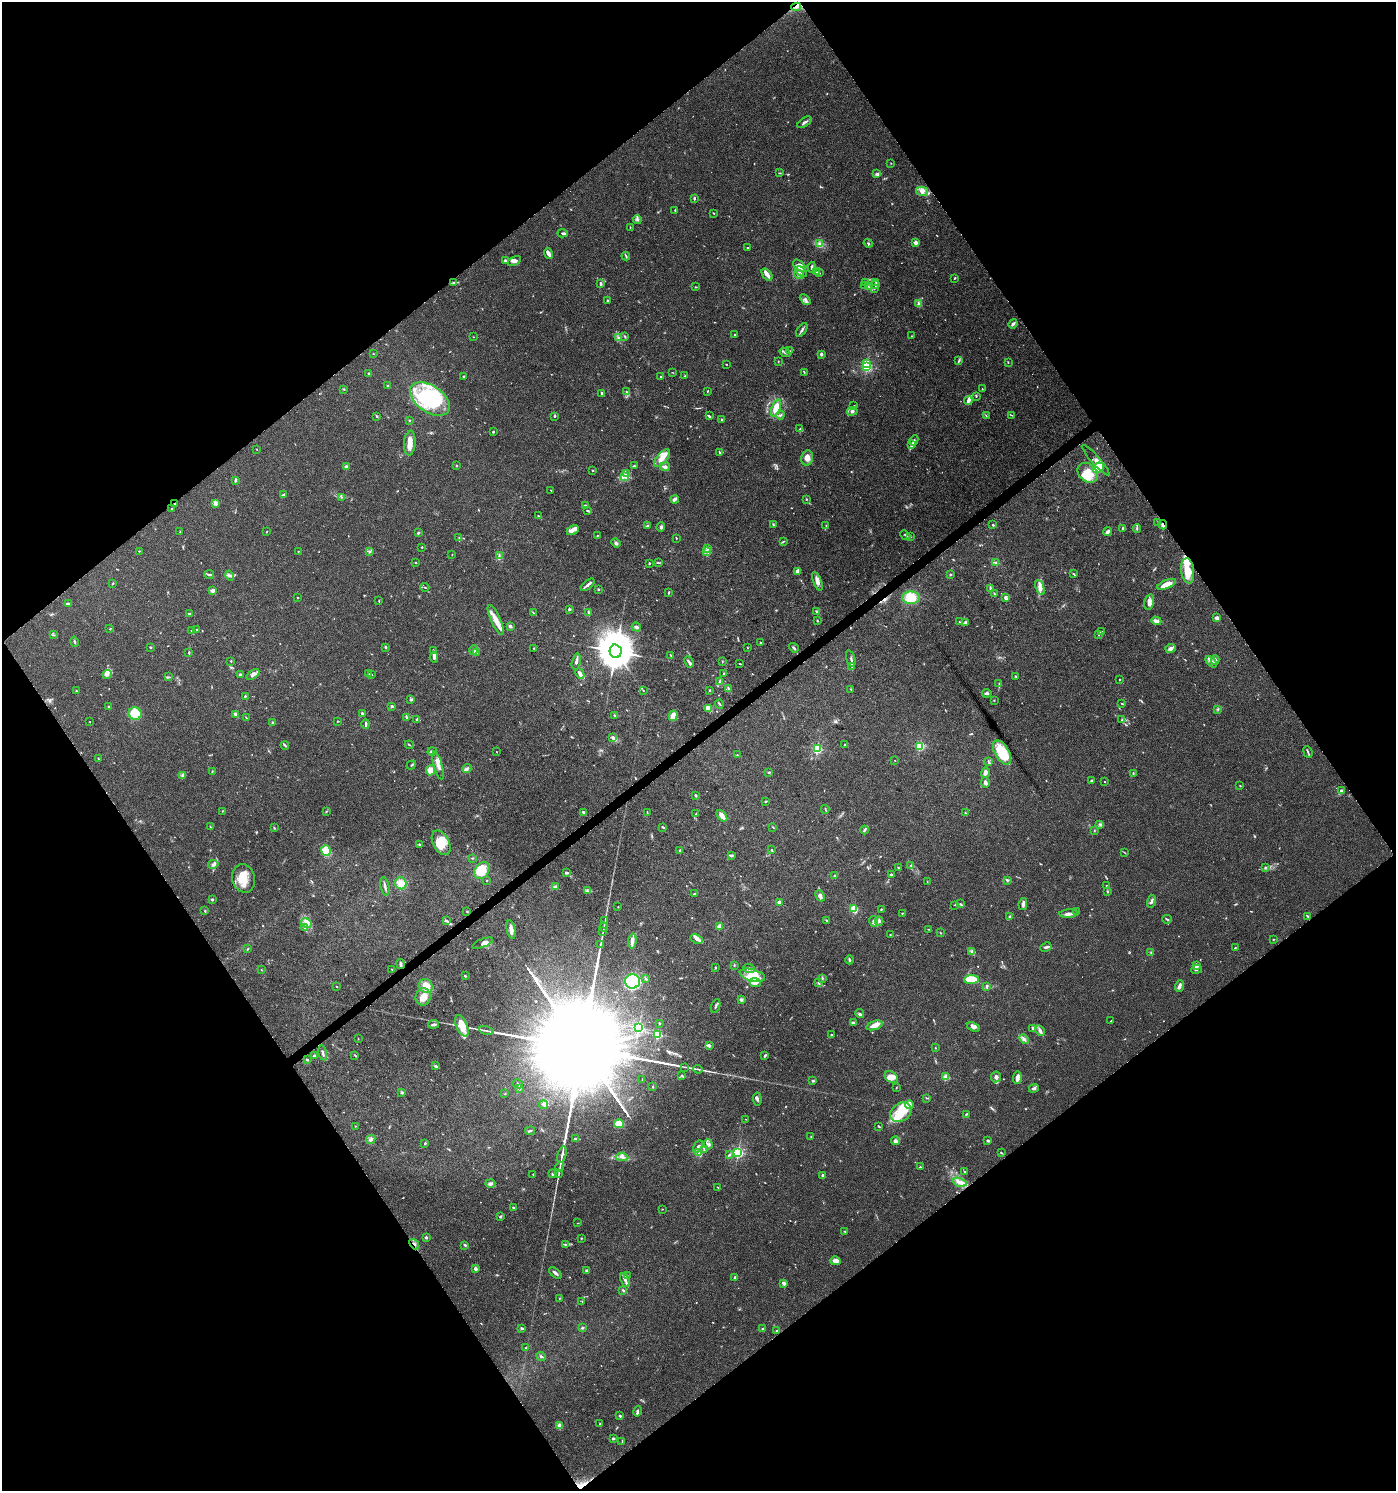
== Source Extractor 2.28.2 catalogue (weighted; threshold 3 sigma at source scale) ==
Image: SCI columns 197-5769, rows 3-5958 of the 5902 x 5966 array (HDU 1 of 3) = the unmasked area's bounding box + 8 px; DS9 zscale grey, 4 x 4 block average (1 PNG px = mean of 4 x 4 image px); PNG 1398 x 1493 px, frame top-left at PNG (2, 2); each listed source drawn as its Kron ellipse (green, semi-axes under 4 px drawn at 4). Shown black and unused: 50% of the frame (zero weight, under 5 of 9 exposures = <1% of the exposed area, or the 3 px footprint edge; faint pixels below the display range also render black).
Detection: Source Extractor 2.28.2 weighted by HDU 2 'WHT'. Background 0.0431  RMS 0.0026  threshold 0.0107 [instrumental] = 3 sigma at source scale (4.09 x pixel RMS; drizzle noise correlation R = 1.36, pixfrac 0.8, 0.0396/0.0396 arcsec/px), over >= 5 px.
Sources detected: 780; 8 too faint to see at this stretch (4 x 4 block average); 13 inside a brighter object's white glare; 6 cosmic-ray / hot-pixel residue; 1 long thin detection or spike segment (spike, bleed or trail) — neither listed nor drawn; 19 coinciding with a brighter row at this scale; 62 inside a brighter listed object's ellipse — not listed separately; of the other 671, all 500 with FLUX_AUTO >= 0.65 (the completeness limit of this list) listed and drawn (171 fainter detections not listed), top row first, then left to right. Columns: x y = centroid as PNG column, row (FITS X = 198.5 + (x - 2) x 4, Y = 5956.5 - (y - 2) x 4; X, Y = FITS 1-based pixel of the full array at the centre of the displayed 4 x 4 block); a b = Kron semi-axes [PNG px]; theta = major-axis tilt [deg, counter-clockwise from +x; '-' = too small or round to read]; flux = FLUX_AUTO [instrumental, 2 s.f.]
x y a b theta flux
796 7 5 2 - 2.8
804 122 8 2 34 4.3
891 163 2 2 - 0.8
780 173 2 2 - 0.74
876 174 3 3 - 2.2
922 191 6 4 -13 6.6
694 198 3 2 - 2.2
675 210 2 2 - 0.67
713 213 2 2 - 0.94
637 219 4 2 - 2.2
630 227 3 2 - 1.2
563 233 5 2 - 2.4
915 242 4 3 - 3.5
868 243 5 2 - 1.5
819 244 3 3 - 2.9
748 247 2 2 - 0.8
548 253 6 3 -66 7.1
626 256 4 2 - 1.6
505 261 3 2 - 3.8
514 261 7 4 31 4.9
799 266 7 4 -43 7.8
812 267 5 2 - 3.4
801 272 6 3 -39 4.8
816 272 2 2 - 0.83
819 273 2 2 - 0.68
767 275 7 3 -52 7.8
799 275 5 2 - 3.1
954 278 4 2 - 1.1
454 282 3 2 - 1.1
866 282 2 2 - 0.68
876 283 2 2 - 0.74
601 284 3 2 - 2.9
876 285 2 2 - 1
865 286 3 2 - 1.5
868 286 4 2 - 1.6
695 287 2 2 - 0.83
874 288 4 2 - 1.6
607 300 2 2 - 1.1
805 300 6 3 -45 3.6
918 303 3 2 - 1.6
1013 324 5 2 - 3.8
802 330 8 2 55 3.5
735 335 2 2 - 1
625 336 3 2 - 1.5
912 336 2 2 - 0.92
473 337 2 2 - 0.75
619 337 2 2 - 0.91
789 351 2 2 - 0.77
785 352 6 2 -33 2.3
373 354 2 2 - 0.83
821 354 3 3 - 2.4
778 361 3 2 - 0.7
959 361 4 2 - 1.8
1008 362 2 2 - 0.86
726 364 2 2 - 0.68
866 364 2 2 - 88
867 367 2 2 - 160
673 372 3 2 - 0.71
804 372 3 2 - 1
369 374 3 2 - 2.8
684 376 2 2 - 1
464 377 2 2 - 1.7
661 377 3 2 - 1.3
388 386 2 2 - 3.4
344 389 2 2 - 1.4
982 389 2 2 - 0.69
707 391 3 2 - 0.82
627 392 2 2 - 0.73
602 393 4 2 - 2.2
976 396 3 2 - 1.2
430 399 22 13 -34 110
968 401 4 3 - 4
854 405 2 2 - 0.68
776 408 9 4 70 18
852 411 5 3 - 3.4
780 415 4 2 - 2
1011 415 2 2 - 0.75
377 416 2 2 - 1.4
555 416 2 2 - 2.3
709 416 3 2 - 2.5
986 416 3 2 - 0.91
722 419 4 3 - 1.5
409 421 2 2 - 0.91
800 428 2 2 - 0.88
493 432 3 2 - 1.2
914 440 5 2 - 2.3
410 443 12 5 85 13
912 444 4 2 - 5.2
257 449 2 2 - 0.72
720 453 4 2 - 1.5
662 458 10 5 49 14
807 458 7 6 - 9.9
1096 460 20 4 -48 12
456 465 2 2 - 1.1
634 466 3 2 - 1.2
346 467 2 2 - 19
665 467 5 3 - 2.7
1098 468 6 4 42 27
592 470 2 2 - 1.5
626 473 4 2 - 2.1
1088 473 11 8 -43 34
624 476 4 4 - 4.5
236 480 3 3 - 1.7
551 490 2 2 - 0.76
283 495 4 3 - 2.4
342 497 3 2 - 0.85
675 499 4 2 - 6
806 499 2 2 - 0.95
175 504 2 2 - 1
216 504 4 3 - 2.9
586 505 4 2 - 1.5
171 509 2 2 - 1.2
588 511 3 2 - 1.5
538 516 2 2 - 1
1157 522 2 2 - 0.71
773 525 3 2 - 1.1
826 525 2 2 - 0.79
993 525 2 2 - 3.1
1163 525 4 2 - 5.5
648 526 3 3 - 2
661 527 5 3 - 2.7
1123 528 3 2 - 3.5
1137 529 4 2 - 1.5
573 530 6 4 27 7.1
180 532 3 2 - 0.71
266 532 3 2 - 0.89
1107 532 4 3 - 4.6
418 533 3 2 - 2.1
597 535 2 2 - 0.76
905 535 5 2 - 2.4
910 536 3 3 - 1.8
459 538 2 2 - 0.86
676 538 2 2 - 0.82
783 541 3 2 - 1.2
616 543 5 3 - 2.9
422 547 3 2 - 0.82
707 549 3 2 - 1.1
139 551 2 2 - 0.77
298 551 2 2 - 0.67
370 551 3 2 - 1.3
707 551 3 2 - 1.1
452 554 2 2 - 0.72
499 556 3 2 - 1.2
415 562 3 2 - 0.81
995 562 2 2 - 1.8
649 563 2 2 - 1.2
658 563 2 2 - 0.75
797 571 2 2 - 12
1188 571 13 6 -83 33
209 574 5 2 - 3
1073 574 3 2 - 1.5
950 575 2 2 - 1.3
230 576 5 2 - 2.3
817 581 10 3 -69 7.3
113 583 2 2 - 0.84
1167 584 10 3 23 18
588 585 8 3 39 4.7
425 587 4 2 - 1.1
1040 587 8 4 -68 7
990 588 4 2 - 1.7
598 589 3 2 - 1.2
213 590 2 2 - 30
669 592 2 2 - 1.7
994 594 4 2 - 1.4
298 598 2 2 - 0.88
911 598 9 6 -3 27
1006 598 3 2 - 5.6
379 601 3 2 - 1.1
1149 602 8 4 76 6.4
69 603 3 2 - 2
569 609 2 2 - 8
816 611 2 2 - 1.3
588 612 4 2 - 1.7
533 613 4 2 - 1.4
190 614 3 2 - 2.9
1217 618 4 4 - 4.8
496 620 16 5 -66 15
817 620 2 2 - 0.87
1156 621 5 3 - 6.1
959 622 2 2 - 0.81
965 622 3 2 - 2.6
510 626 4 3 - 2
636 627 4 3 - 3.9
110 629 2 2 - 0.88
196 630 2 2 - 0.73
192 631 3 2 - 1.8
1102 632 2 2 - 0.86
1098 634 2 2 - 1.3
54 635 3 2 - 1.3
75 642 5 2 - 1.8
760 643 3 2 - 1.1
150 647 3 2 - 1.4
386 647 3 2 - 1.5
534 648 2 2 - 0.88
747 648 2 2 - 0.66
794 648 5 2 - 2.4
1171 648 5 4 - 5
433 650 3 2 - 1.4
474 650 5 3 - 3
616 651 7 6 - 4400
477 652 2 2 - 1.2
189 653 3 2 - 1.2
671 655 3 2 - 0.87
434 657 5 3 - 3.8
851 658 8 2 -72 2.8
1215 660 4 4 - 3.7
231 661 2 2 - 0.92
576 661 8 2 77 4.3
689 662 6 2 -63 3.5
722 662 3 2 - 1
1211 662 7 3 -45 5.6
740 664 3 2 - 0.96
852 667 3 2 - 1.1
107 674 5 3 - 3.8
240 674 3 2 - 2.3
253 674 7 3 35 5.8
369 674 3 2 - 0.84
580 674 6 3 -64 7
724 674 3 2 - 1.4
372 675 2 2 - 0.76
1016 676 2 2 - 1.7
168 677 3 2 - 1.3
1120 679 2 2 - 1.6
720 682 3 3 - 4.2
999 684 4 2 - 1.3
728 688 4 2 - 2
851 689 2 2 - 0.77
643 690 3 2 - 0.74
710 690 3 2 - 0.9
76 691 2 2 - 1.4
987 693 4 2 - 2.8
245 696 2 2 - 1.4
411 700 4 3 - 2.2
994 700 2 2 - 0.84
1122 703 2 2 - 1.3
719 704 5 2 - 1.7
392 706 2 2 - 2.6
109 707 2 2 - 2.5
708 708 4 3 - 20
1218 709 2 2 - 0.74
362 713 3 2 - 2.2
135 714 6 6 - 30
235 714 3 2 - 7.7
615 715 3 2 - 1.3
673 716 5 4 - 9.7
406 717 3 2 - 1.5
246 718 3 2 - 0.92
417 720 3 2 - 2.4
1122 720 3 2 - 1.2
338 721 3 2 - 0.97
90 722 2 2 - 0.65
273 722 2 2 - 1.1
366 724 5 2 - 2.3
613 737 3 3 - 2.7
285 745 4 2 - 2.1
409 745 4 2 - 0.86
845 745 2 2 - 1.2
920 746 2 2 - 140
817 749 2 2 - 180
432 751 4 2 - 4.2
497 752 2 2 - 0.72
1002 752 13 7 -60 57
1308 752 6 2 -68 1.9
737 755 2 2 - 0.66
98 759 3 2 - 0.87
895 760 2 2 - 1.1
988 762 3 2 - 1.1
411 765 5 2 - 1.6
438 765 14 3 -74 8.7
467 769 4 2 - 2.4
430 770 5 4 - 18
212 771 3 2 - 1.1
769 772 3 2 - 1.1
985 772 5 3 - 6.2
1133 774 3 2 - 1.1
182 775 3 2 - 0.8
1091 781 2 2 - 2.6
1105 781 2 2 - 1.1
985 782 5 3 - 4.5
1240 786 2 2 - 0.73
1341 791 4 3 - 3
696 795 2 2 - 3.5
765 801 2 2 - 1.2
825 809 4 2 - 1.2
222 811 2 2 - 0.68
326 812 2 2 - 0.94
583 812 2 2 - 7.1
647 813 3 2 - 0.92
696 813 2 2 - 0.75
965 813 3 2 - 1.4
722 816 7 4 -51 11
1100 824 3 2 - 1.4
210 827 3 2 - 0.83
663 827 4 2 - 1.8
773 827 2 2 - 0.92
274 828 3 2 - 1.1
864 830 4 2 - 1.9
1094 830 2 2 - 0.76
441 843 13 8 -61 23
419 845 4 2 - 1.7
679 850 3 2 - 1.6
772 850 2 2 - 0.66
326 851 5 5 - 20
1124 852 2 2 - 0.69
731 855 4 3 - 2
472 858 2 2 - 0.78
213 864 5 3 - 3.2
911 865 2 2 - 1.1
1265 867 2 2 - 0.72
898 868 3 2 - 1.2
482 870 9 7 58 33
566 873 3 2 - 2.8
891 875 3 3 - 1.5
835 876 2 2 - 4.5
244 878 14 11 -75 27
1007 880 4 2 - 1.7
486 881 2 2 - 0.73
927 881 3 2 - 0.88
401 883 6 5 - 16
1107 885 2 2 - 0.87
385 886 9 2 -80 3.6
556 887 4 2 - 1.4
587 891 3 2 - 0.9
1107 892 2 2 - 0.93
695 894 3 2 - 1.9
820 896 6 3 -65 5.6
212 899 2 2 - 6
1151 901 6 2 77 3
779 902 2 2 - 30
960 904 2 2 - 1.5
1023 904 6 3 80 4.4
955 905 3 2 - 1
618 907 2 2 - 0.78
854 909 2 2 - 95
881 909 2 2 - 1.4
205 911 3 2 - 1.2
467 911 2 2 - 0.79
1077 912 2 2 - 0.68
902 913 2 2 - 2.1
1068 914 9 3 3 8.2
1308 916 3 2 - 1
1010 917 4 3 - 2.6
1167 919 5 2 - 1.6
827 920 3 2 - 1.2
446 921 4 2 - 2.8
605 921 3 2 - 1
874 921 5 2 - 3.6
879 921 4 3 - 2.3
306 923 6 4 -30 6.4
720 926 2 2 - 50
604 927 4 2 - 1.7
304 928 3 2 - 1.3
928 929 2 2 - 0.72
511 930 9 3 -78 8.4
603 932 3 2 - 0.98
941 933 3 2 - 0.97
890 934 2 2 - 1.1
697 939 6 4 -24 5
1273 939 2 2 - 1.2
632 941 7 3 86 7.7
483 943 11 4 22 5.9
601 944 3 2 - 1
1046 947 6 2 26 2.6
1235 948 3 2 - 0.8
248 949 3 2 - 0.9
972 951 4 2 - 1.6
1151 953 3 2 - 1.3
850 960 4 2 - 1.8
401 964 5 2 - 3
734 965 2 2 - 0.88
1196 965 3 3 - 6.6
715 967 2 2 - 1.5
392 969 2 2 - 0.9
749 969 6 3 -21 3.4
1197 969 5 3 - 2.3
261 970 2 2 - 0.71
752 975 13 6 -16 20
465 976 2 2 - 1.8
646 978 3 2 - 1.7
822 978 3 2 - 1.4
971 980 7 4 3 20
633 981 7 7 - 220
755 982 6 3 -25 4.3
819 983 2 2 - 1.1
426 986 7 6 - 18
987 986 3 2 - 2.3
1179 986 6 2 69 6.2
337 987 2 2 - 1.1
423 997 8 7 - 15
741 999 3 3 - 2.8
716 1006 7 2 70 2.6
860 1014 4 3 - 2.3
1111 1021 2 2 - 0.72
659 1023 2 2 - 1.4
854 1023 4 2 - 3.9
434 1024 5 2 - 3.2
874 1025 8 4 19 12
462 1026 11 5 -68 27
639 1027 2 2 - 280
974 1027 7 4 -18 5.1
1033 1028 3 2 - 2.9
486 1030 7 2 -11 3.2
1040 1031 5 3 - 4.1
658 1034 2 2 - 130
832 1035 3 2 - 1.4
358 1039 2 2 - 0.76
1024 1039 5 3 - 3.5
709 1045 4 3 - 2.7
935 1048 2 2 - 0.96
323 1053 7 2 -77 3.5
355 1055 3 2 - 1.2
765 1055 3 2 - 2.4
314 1056 3 2 - 1.7
307 1060 3 2 - 1.9
435 1066 3 2 - 2.1
685 1067 2 2 - 0.71
698 1069 4 2 - 1.5
682 1075 2 2 - 1.1
891 1077 7 5 -37 11
946 1077 2 2 - 53
996 1077 5 5 - 5.6
1017 1078 6 2 88 8.4
642 1080 2 2 - 0.69
812 1081 3 2 - 1.3
518 1084 5 2 - 2.4
653 1087 2 2 - 0.97
519 1088 2 2 - 8.4
896 1088 2 2 - 0.7
1034 1088 5 3 - 3.8
402 1092 3 2 - 1.7
505 1094 2 2 - 0.71
927 1098 2 2 - 0.92
757 1099 7 2 -85 2.7
544 1105 4 3 - 2.7
910 1105 4 2 - 2.5
901 1112 11 9 35 32
966 1114 3 2 - 1.2
746 1119 2 2 - 0.71
619 1124 5 4 - 27
355 1126 3 2 - 0.75
879 1126 3 2 - 1.9
530 1131 5 2 - 1.7
811 1137 2 2 - 0.8
371 1139 5 3 - 3.9
576 1139 3 2 - 1.2
988 1140 2 2 - 3.4
896 1141 4 3 - 3.7
425 1143 3 2 - 2.3
708 1144 5 3 - 3.7
698 1147 7 2 58 3.4
704 1150 2 2 - 0.86
738 1152 2 2 - 250
699 1153 4 2 - 2.2
1001 1153 3 2 - 1.2
562 1155 8 2 75 3.9
729 1155 3 2 - 1.2
622 1157 6 3 -6 4.6
560 1167 5 2 - 2
920 1167 2 2 - 0.92
965 1172 2 2 - 0.81
559 1173 4 2 - 1.4
533 1174 2 2 - 0.66
552 1174 2 2 - 2.9
823 1175 2 2 - 6.1
960 1182 7 2 -18 5.2
490 1184 5 3 - 3.7
718 1187 3 2 - 0.75
513 1208 3 2 - 1.8
662 1209 2 2 - 0.76
500 1217 3 2 - 2.2
577 1223 3 2 - 0.72
845 1231 3 2 - 1.2
426 1237 2 2 - 6.8
581 1238 2 2 - 1
414 1244 5 2 - 2.5
565 1244 2 2 - 0.67
465 1245 3 2 - 2
835 1261 5 4 - 8
476 1269 2 2 - 16
587 1271 2 2 - 4.8
555 1273 7 2 -40 4.4
627 1276 3 2 - 0.68
735 1277 2 2 - 4
625 1280 7 3 -67 4.3
783 1283 4 3 - 5.3
623 1290 3 2 - 1.7
559 1298 2 2 - 1.1
582 1301 2 2 - 0.68
522 1328 3 2 - 1.5
582 1328 3 2 - 2.3
763 1329 2 2 - 2.7
777 1330 3 2 - 0.89
526 1348 3 2 - 1.9
541 1356 5 2 - 2.1
638 1411 5 2 - 4
620 1416 2 2 - 6.8
600 1423 2 2 - 0.98
560 1426 3 3 - 16
613 1438 2 2 - 2.8
622 1442 3 2 - 0.94
Overlapping masked pixels (flux is a lower limit): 4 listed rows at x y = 175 504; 1163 525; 1188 571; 414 1244
Diffuse or blended objects may show on this block-average render without a row.